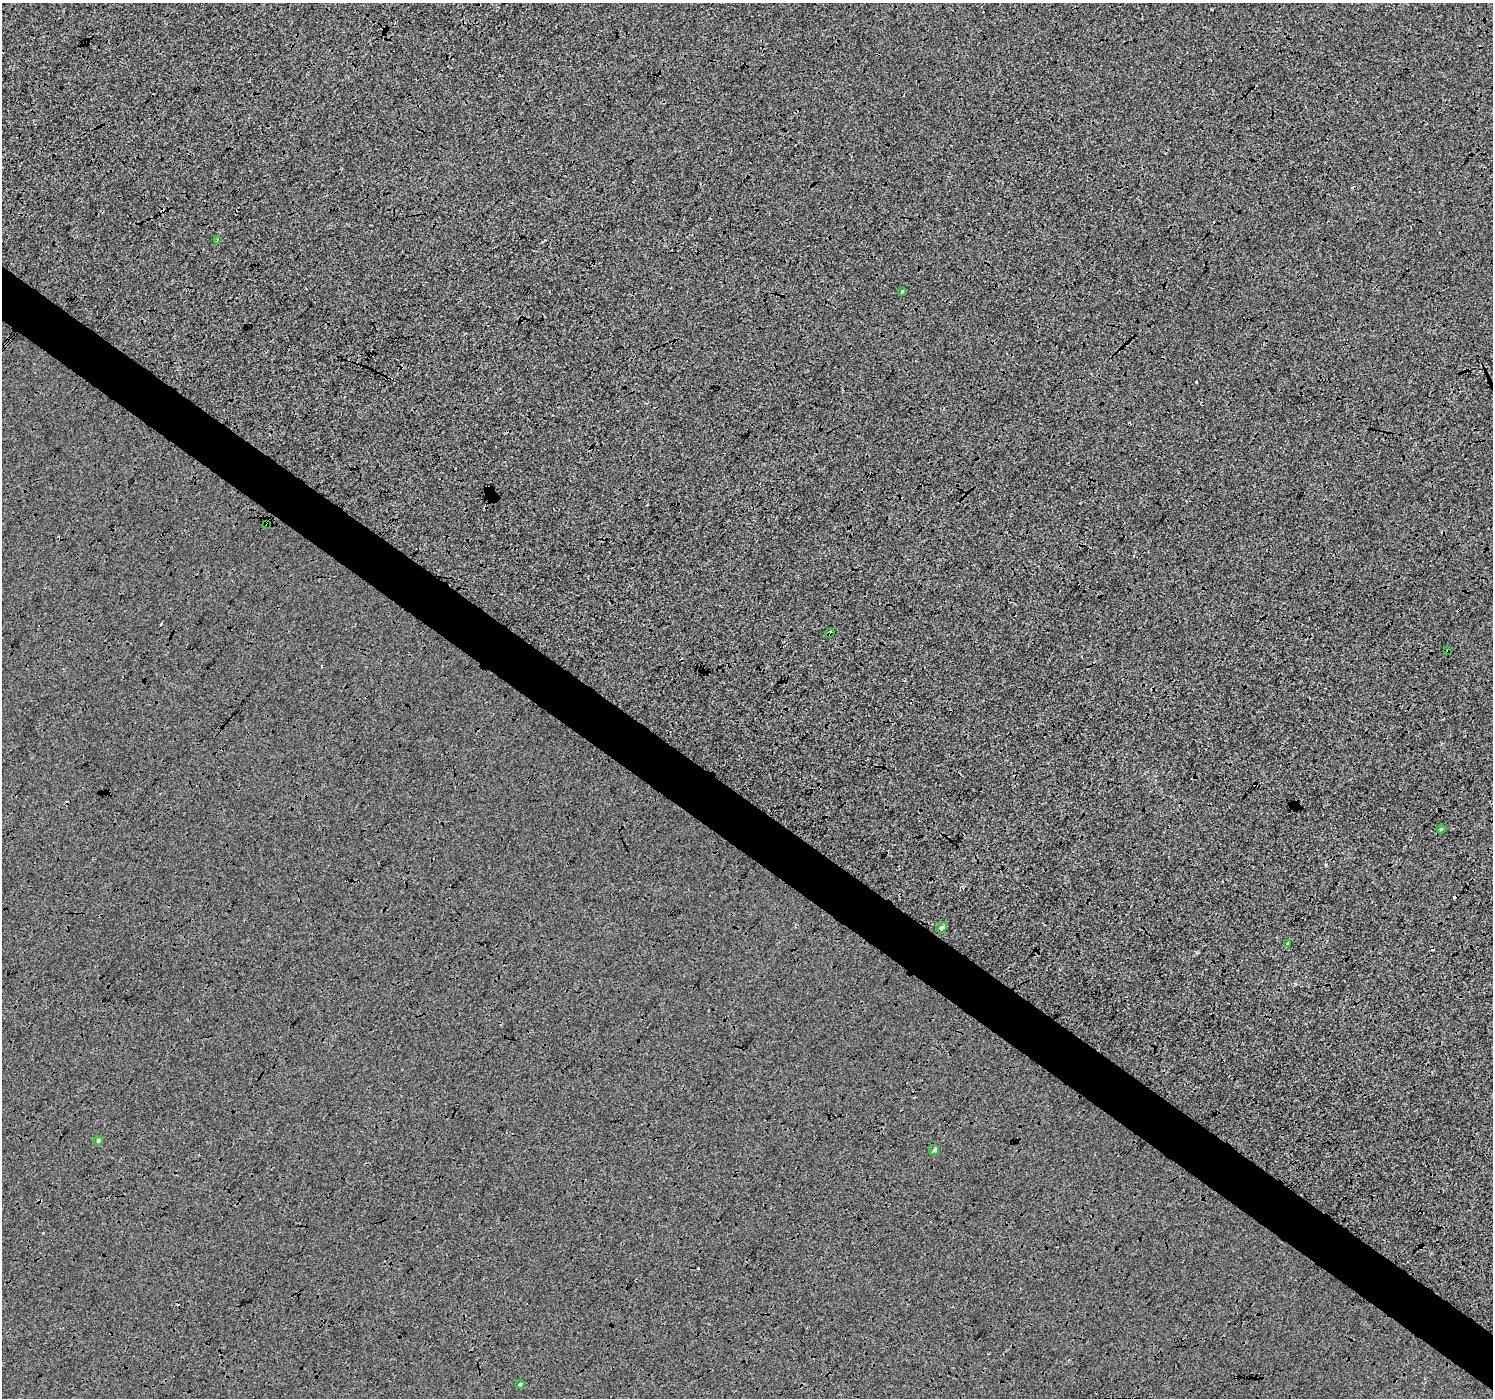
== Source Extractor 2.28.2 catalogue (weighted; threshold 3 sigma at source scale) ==
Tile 6 of 4 x 4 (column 2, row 2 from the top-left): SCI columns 1493-2983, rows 2972-4367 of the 5973 x 6010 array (HDU 1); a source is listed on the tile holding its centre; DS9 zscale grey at full resolution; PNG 1495 x 1400 px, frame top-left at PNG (2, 3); each listed source drawn as its Kron ellipse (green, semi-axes under 4 px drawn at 4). Shown black and unused: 5% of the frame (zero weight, under 3 of 4 exposures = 2% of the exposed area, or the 3 px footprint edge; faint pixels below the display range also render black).
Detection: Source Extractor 2.28.2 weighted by HDU 2 'WHT'; one run over the whole footprint, this tile lists its part. Background -0.00333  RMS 0.0066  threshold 0.0298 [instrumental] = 3 sigma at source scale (4.5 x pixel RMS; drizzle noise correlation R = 1.50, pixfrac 1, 0.0396/0.0396 arcsec/px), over >= 5 px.
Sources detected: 18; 7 cosmic-ray / hot-pixel residue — neither listed nor drawn; the other 11 listed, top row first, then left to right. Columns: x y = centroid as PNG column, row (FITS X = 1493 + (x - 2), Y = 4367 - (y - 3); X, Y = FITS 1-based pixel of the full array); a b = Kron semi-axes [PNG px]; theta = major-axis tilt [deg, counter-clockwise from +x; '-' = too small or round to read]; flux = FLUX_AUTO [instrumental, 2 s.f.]
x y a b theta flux
217 239 3 3 - 0.54
902 291 3 3 - 1.8
267 525 3 2 - 0.62
830 633 5 3 - 10
1448 651 3 3 - 1.6
1441 829 4 4 - 0.77
942 927 5 5 - 1.5
1287 943 3 2 - 0.89
98 1141 5 4 - 1.1
934 1150 5 5 - 1.2
520 1384 4 4 - 0.91
Overlapping masked pixels (flux is a lower limit): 3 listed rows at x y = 267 525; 830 633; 1448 651